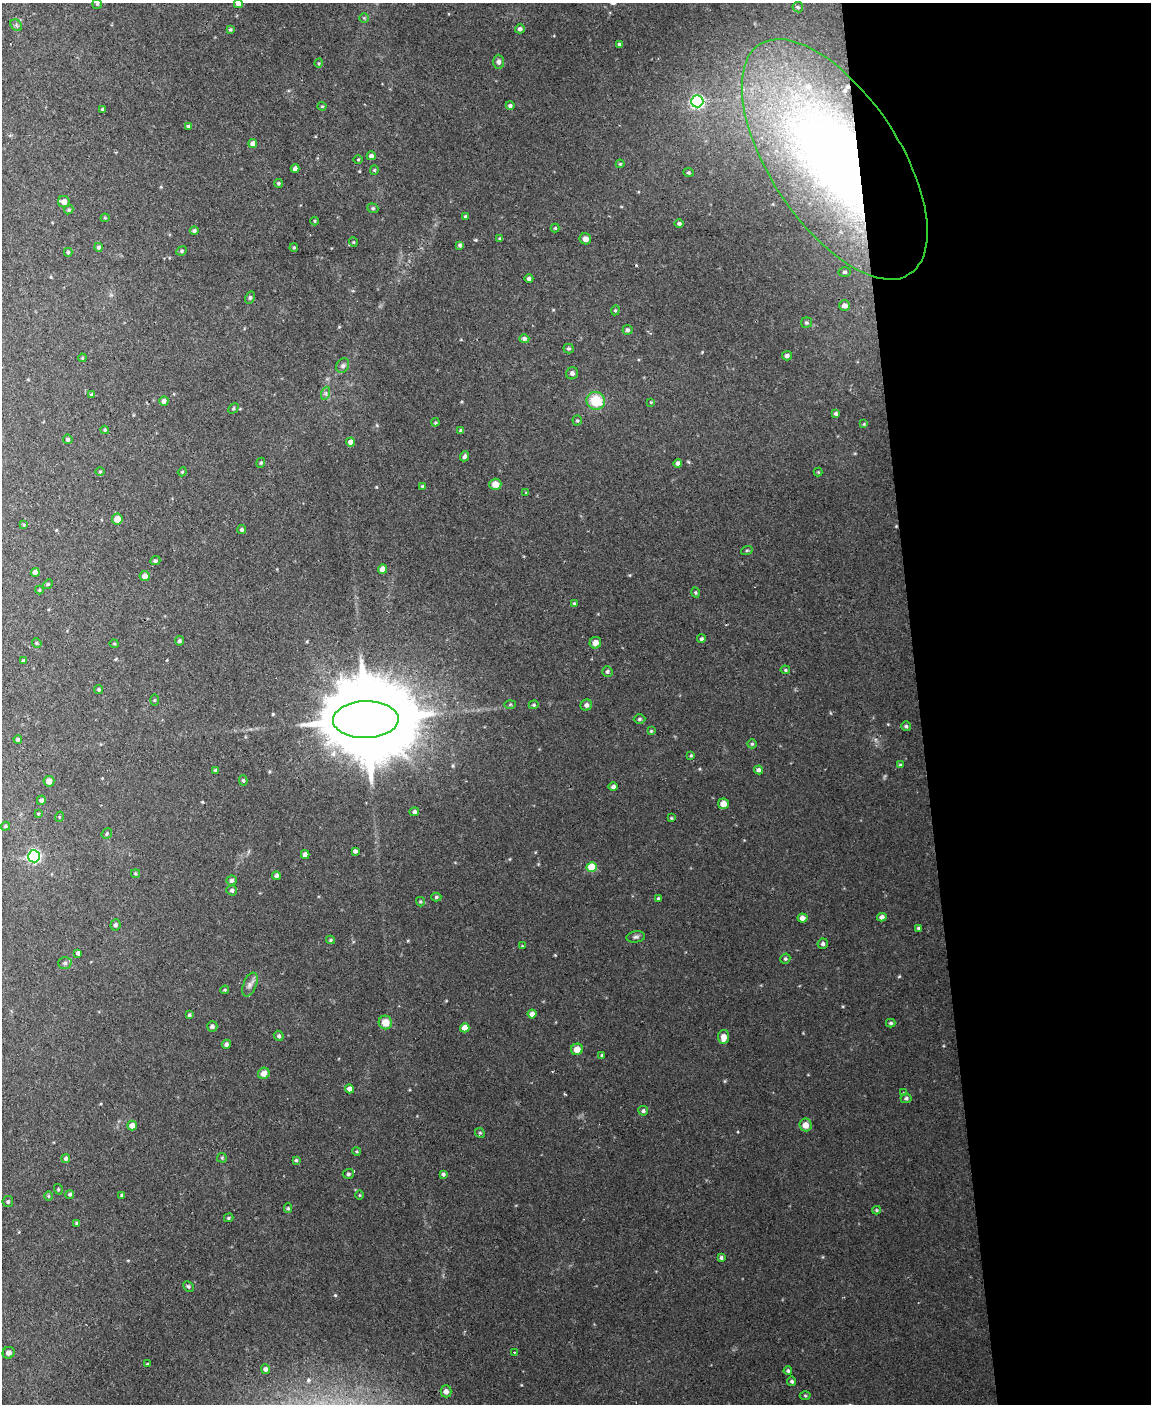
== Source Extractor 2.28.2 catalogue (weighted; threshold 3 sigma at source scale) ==
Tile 8 of 4 x 3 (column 4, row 2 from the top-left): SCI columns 3448-4596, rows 1639-3040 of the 4596 x 4572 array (HDU 1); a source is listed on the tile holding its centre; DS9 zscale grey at full resolution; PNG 1153 x 1406 px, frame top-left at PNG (2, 3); each listed source drawn as its Kron ellipse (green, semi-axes under 4 px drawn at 4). Shown black and unused: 20% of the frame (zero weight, under 2 of 3 exposures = <1% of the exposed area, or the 3 px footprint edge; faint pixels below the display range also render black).
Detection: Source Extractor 2.28.2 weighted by HDU 2 'WHT'; one run over the whole footprint, this tile lists its part. Background 0.0545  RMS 0.0055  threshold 0.0245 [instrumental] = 3 sigma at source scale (4.5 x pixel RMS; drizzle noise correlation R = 1.50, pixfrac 1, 0.05/0.05 arcsec/px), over >= 5 px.
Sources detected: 195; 1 cosmic-ray / hot-pixel residue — neither listed nor drawn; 2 inside a brighter listed object's ellipse — not listed separately; the other 192 listed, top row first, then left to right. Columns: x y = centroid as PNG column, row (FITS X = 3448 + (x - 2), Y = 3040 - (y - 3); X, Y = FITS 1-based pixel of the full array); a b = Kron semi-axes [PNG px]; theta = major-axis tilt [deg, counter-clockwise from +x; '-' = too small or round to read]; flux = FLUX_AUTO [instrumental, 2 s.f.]
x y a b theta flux
97 4 4 4 - 0.72
238 4 4 4 - 1.7
798 7 5 5 - 0.93
364 18 5 5 - 0.73
16 25 6 5 - 1.2
230 29 4 4 - 0.75
520 29 5 4 - 1.4
619 44 4 3 - 1.2
499 62 7 5 -86 1.4
319 63 5 3 - 0.53
697 101 6 6 - 110
322 106 4 4 - 0.56
510 106 4 4 - 1.1
102 109 4 3 - 0.65
188 126 4 3 - 0.92
253 144 4 4 - 3.5
371 156 4 4 - 1.8
835 159 137 65 -57 420
358 160 5 3 - 0.5
620 164 4 4 - 0.52
295 168 4 4 - 2
374 170 5 4 - 0.58
689 173 5 4 - 0.72
278 183 4 4 - 0.79
64 202 6 5 - 3.3
373 208 6 4 -21 0.88
69 210 5 4 - 0.79
465 216 4 3 - 0.55
105 218 4 4 - 0.54
315 221 4 3 - 0.46
679 224 5 4 - 1.2
555 228 4 4 - 0.69
194 231 4 4 - 0.98
500 239 4 3 - 0.88
585 239 6 5 - 2.7
353 242 5 4 - 0.55
460 245 4 3 - 1.1
99 247 4 4 - 1.1
294 248 4 3 - 0.65
182 251 5 4 - 0.75
68 252 4 3 - 0.75
845 272 6 5 - 1.1
529 279 4 4 - 1.4
250 297 6 4 63 0.88
844 305 5 5 - 2.7
615 310 5 4 - 0.67
806 323 5 5 - 0.92
627 330 5 5 - 1.2
524 339 5 4 - 1.6
569 349 5 5 - 0.84
787 356 5 4 - 1.4
82 358 4 3 - 0.51
343 366 7 6 - 1.5
572 373 6 6 - 1.7
326 393 6 4 72 1
92 394 4 4 - 0.91
164 401 4 4 - 1.7
596 401 9 8 - 16
651 402 4 3 - 0.47
233 408 6 3 46 0.61
836 413 4 4 - 1.2
577 420 5 4 - 0.74
435 422 4 4 - 0.6
864 424 4 4 - 0.5
105 430 4 4 - 0.54
461 430 4 4 - 0.98
68 439 5 4 - 1.2
351 442 4 4 - 3.6
464 456 5 4 - 1.5
261 463 5 4 - 0.71
678 463 4 4 - 1.6
100 471 5 3 - 0.52
182 472 4 3 - 0.52
818 472 4 4 - 0.48
495 484 6 5 - 4.9
422 486 4 3 - 0.57
526 493 4 3 - 0.47
117 519 5 5 - 4.4
24 525 4 3 - 0.48
242 529 4 4 - 0.87
747 550 6 3 18 0.65
155 561 5 4 - 0.96
382 569 4 4 - 4.2
35 572 4 4 - 2.9
145 576 5 5 - 2.6
48 584 5 4 - 0.64
39 590 4 4 - 0.58
696 593 5 4 - 0.71
574 603 4 4 - 0.57
701 639 4 4 - 0.91
179 641 4 4 - 1.1
37 643 5 4 - 0.67
595 643 6 5 - 3.8
114 644 4 3 - 0.54
23 661 3 3 - 0.8
785 670 5 4 - 0.66
607 672 5 5 - 1.2
99 689 4 4 - 0.77
154 700 5 3 - 0.52
510 704 5 3 - 0.55
534 705 5 4 - 0.75
586 705 6 5 - 1.8
639 719 6 4 0 0.95
366 720 33 18 1 13000
906 726 5 4 - 0.91
651 731 4 4 - 0.58
18 739 4 4 - 0.96
752 744 5 4 - 0.74
691 755 4 4 - 0.54
900 765 4 4 - 0.64
216 770 4 3 - 0.84
759 770 4 4 - 1.8
243 780 5 4 - 0.88
49 781 5 5 - 2.8
613 787 5 4 - 1.5
41 800 5 4 - 1.3
723 804 5 5 - 3.7
414 812 5 4 - 1.3
38 814 4 3 - 0.53
59 817 5 3 - 0.47
671 818 4 3 - 0.52
5 826 5 4 - 0.66
107 834 6 4 50 0.82
355 851 4 4 - 1.4
305 855 4 4 - 2.3
34 856 6 6 - 110
592 867 5 5 - 18
135 873 4 3 - 0.63
276 876 4 4 - 1.7
232 880 5 5 - 1.4
232 890 5 5 - 1.2
436 897 5 4 - 0.84
658 899 3 3 - 0.75
420 902 5 4 - 0.65
882 917 4 4 - 2.3
802 918 5 4 - 2.6
115 925 5 5 - 1.4
919 928 4 3 - 1
636 937 9 5 7 1.3
331 940 4 4 - 0.63
823 944 5 5 - 1.1
522 946 4 3 - 0.45
78 953 4 4 - 1.6
785 959 5 4 - 0.82
65 963 6 5 - 1.2
250 985 12 6 68 2.6
225 990 4 3 - 0.55
532 1014 4 4 - 2.9
189 1015 4 3 - 0.92
385 1022 7 6 - 6.7
891 1023 4 3 - 0.85
212 1026 5 5 - 1.5
465 1028 5 4 - 6.6
279 1036 5 4 - 1.1
723 1037 7 5 80 3.7
226 1044 5 4 - 1.5
577 1049 6 5 - 5.1
602 1055 4 3 - 0.54
264 1073 6 5 - 4.4
350 1089 4 4 - 2.8
903 1093 4 2 - 0.41
906 1098 5 5 - 1.1
643 1111 5 4 - 1.2
132 1125 5 4 - 3.7
805 1125 6 6 - 4.3
480 1133 5 4 - 0.81
357 1151 4 3 - 0.57
222 1158 5 5 - 0.64
66 1159 4 4 - 1.1
296 1160 4 4 - 0.74
348 1174 5 5 - 1
443 1174 3 3 - 1
58 1189 5 3 - 0.49
70 1194 5 4 - 0.97
122 1195 4 3 - 1.1
359 1195 5 3 - 0.44
49 1196 5 3 - 0.55
8 1202 5 5 - 0.92
288 1208 5 4 - 0.73
876 1210 4 4 - 0.59
229 1218 5 4 - 0.69
77 1223 4 4 - 1.3
721 1257 4 3 - 1
188 1286 5 5 - 0.95
514 1352 3 2 - 0.46
9 1353 6 5 - 2.8
148 1364 3 2 - 0.6
265 1369 5 4 - 1.6
788 1371 4 4 - 0.99
792 1381 4 4 - 0.97
446 1391 6 5 - 2.4
805 1396 5 3 - 0.59
Overlapping masked pixels (flux is a lower limit): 2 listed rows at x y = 835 159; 366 720
Isophote crosses this tile's border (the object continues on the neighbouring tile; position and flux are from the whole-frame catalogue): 2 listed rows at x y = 238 4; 835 159
Unlisted compact peaks at least as high as the median listed source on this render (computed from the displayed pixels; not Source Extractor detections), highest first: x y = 335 1295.